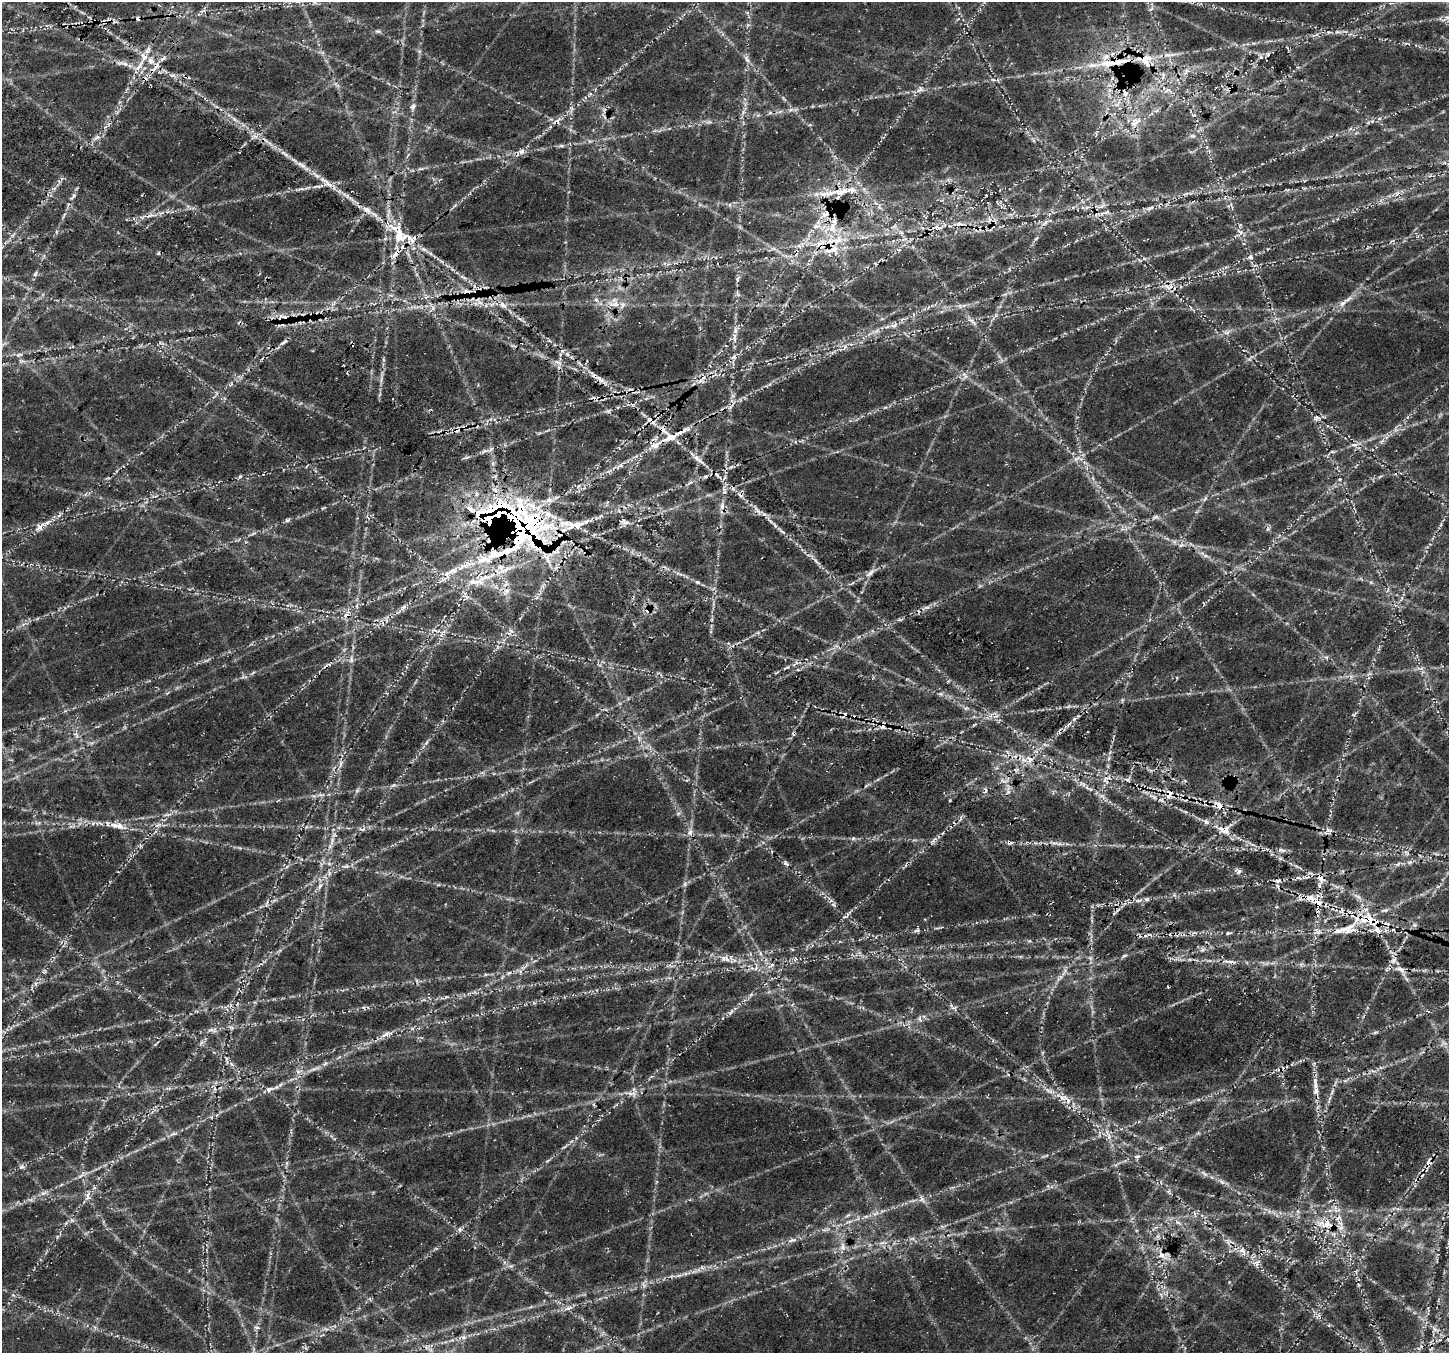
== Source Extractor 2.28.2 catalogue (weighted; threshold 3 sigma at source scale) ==
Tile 11 of 4 x 4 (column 3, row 3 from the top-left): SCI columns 3124-4570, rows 1820-3170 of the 6236 x 6279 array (HDU 1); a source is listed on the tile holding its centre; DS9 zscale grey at full resolution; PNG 1451 x 1355 px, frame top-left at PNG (2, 2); no overlay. Shown black and unused: <1% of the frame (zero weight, under 3 of 4 exposures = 14% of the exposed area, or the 3 px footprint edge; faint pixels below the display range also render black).
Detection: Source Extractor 2.28.2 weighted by HDU 2 'WHT'; one run over the whole footprint, this tile lists its part. Background 0.0718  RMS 0.008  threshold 0.0359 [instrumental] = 3 sigma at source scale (4.5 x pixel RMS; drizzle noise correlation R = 1.50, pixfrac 1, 0.0396/0.0396 arcsec/px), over >= 5 px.
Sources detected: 266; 25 cosmic-ray / hot-pixel residue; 1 long thin detection or spike segment (spike, bleed or trail) — not listed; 34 inside a brighter listed object's ellipse — not listed separately; the other 206 listed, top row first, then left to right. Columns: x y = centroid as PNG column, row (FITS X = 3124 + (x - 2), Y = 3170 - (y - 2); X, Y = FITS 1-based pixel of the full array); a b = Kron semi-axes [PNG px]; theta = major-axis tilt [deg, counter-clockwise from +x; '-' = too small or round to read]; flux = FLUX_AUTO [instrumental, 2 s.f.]
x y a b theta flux
1151 9 7 4 44 1.7
138 19 5 4 - 3.2
115 22 8 4 -8 2.1
378 31 8 4 -8 1.7
1113 53 6 4 20 2
1268 54 6 4 -89 1.1
144 57 13 8 -58 7.8
1261 57 6 4 -71 1.3
747 59 12 5 -61 3.2
1113 62 50 8 9 28
125 64 7 4 -19 2.3
1185 73 8 5 44 2.5
172 75 7 4 18 1.6
993 80 6 4 16 1.3
920 90 13 7 34 4.1
1168 90 12 4 0 3
1125 93 11 7 -67 5.3
413 107 8 6 48 2.7
604 110 10 4 77 2.1
1156 111 8 3 19 1.5
1193 115 7 2 6 0.84
558 121 11 5 83 2.2
709 122 9 3 4 1.9
1135 122 22 10 43 11
1193 136 7 5 17 1.9
97 137 11 4 39 3
561 146 7 4 -1 1.4
522 151 9 7 42 3.3
302 165 17 3 -25 3.9
329 184 13 5 -39 5.1
1286 190 9 4 -2 1.2
841 192 23 11 14 17
816 194 7 5 -45 2.2
1186 194 7 4 18 1.6
1150 208 13 4 20 3.1
367 209 9 6 -27 3.3
1107 212 10 5 21 3
989 219 12 3 81 2.5
1045 223 9 4 36 2.6
959 224 12 7 -5 4.5
816 226 12 8 8 6
832 227 20 11 -82 19
937 227 21 6 0 7.1
399 232 34 12 -49 24
1240 232 12 7 -51 4.2
1036 238 8 3 45 1.3
833 249 30 16 18 27
396 253 14 6 46 5.6
1250 257 8 7 - 2.8
875 264 4 2 - 0.83
35 274 9 4 55 1.8
1168 287 17 6 -16 5.9
467 293 17 15 37 17
737 293 8 3 -71 1.4
596 300 6 6 - 2.4
1342 303 12 6 35 4.5
614 304 20 8 -2 9.4
503 305 11 5 -45 4.1
285 318 12 9 -51 8
972 321 16 5 -38 3.5
894 325 10 5 46 2.8
735 330 10 5 -89 3
1226 333 7 4 -1 2
283 343 12 4 33 2.5
845 347 8 3 71 1.6
734 357 8 6 0 2.3
21 361 9 4 -14 1.7
598 378 9 5 -30 3.7
700 381 9 4 55 2.9
231 384 6 4 56 1.2
1316 418 11 9 -16 3.6
679 433 26 5 25 8
656 445 22 7 32 9.8
1354 445 11 6 -4 3.3
1332 452 6 3 -7 1.1
696 458 11 6 -52 4.1
1077 458 13 6 32 4.2
619 466 15 5 27 4.6
240 477 8 4 51 1.5
1340 479 4 3 - 0.88
1205 499 8 3 45 1.4
722 506 12 6 86 3.9
764 514 5 3 - 1.3
1155 517 11 5 7 2.5
287 520 6 5 - 1.7
624 522 11 7 -26 3.1
40 526 13 9 42 5
526 528 72 53 -20 250
253 533 10 3 21 1.5
1181 545 8 6 20 2.3
1206 556 7 4 -18 1.8
453 571 20 9 19 12
870 573 11 5 45 3.1
484 578 20 10 23 15
698 582 6 4 -43 1.3
506 591 10 7 31 4.5
467 597 6 6 - 2.1
1402 598 7 4 70 1.4
357 606 6 4 -72 1.1
403 608 11 6 43 3
648 610 7 5 50 5.7
351 659 10 4 -85 2.4
798 670 4 3 - 0.85
1422 672 6 4 72 1.5
941 694 6 5 - 1.6
1074 719 5 4 - 1.5
76 735 10 4 -58 2.4
426 742 7 4 46 1.7
1030 759 10 8 -48 5.7
341 764 11 5 68 3.3
1083 784 12 6 -45 3.9
393 785 9 4 23 1.9
357 791 7 4 19 1.4
1008 791 9 6 -89 2.9
1169 794 15 10 86 8.2
320 795 7 4 -18 1.6
1102 796 7 4 -17 2
1219 805 17 8 -39 7.8
1206 822 7 4 -45 2.1
93 823 7 4 20 1.7
157 825 8 5 30 2.6
120 826 19 8 -20 7.9
362 829 10 4 0 2.3
1226 830 15 8 68 6.4
1328 830 8 4 -19 2
690 832 10 6 80 3.2
853 838 6 5 - 1.4
332 840 9 5 67 3
141 846 6 4 -70 1.1
1282 850 12 4 -13 2.3
1410 862 6 5 - 1.5
786 864 7 5 -27 1.8
1398 864 7 4 53 1.4
346 866 10 5 -2 2.4
1238 871 8 7 - 3
1298 878 8 4 -8 2.3
1320 878 13 6 -64 4.7
1277 881 15 4 8 2.8
685 884 6 6 - 1.7
320 886 8 5 62 2.5
1358 896 11 5 -31 3
1147 899 5 5 - 1.5
1139 900 8 3 19 1.8
1318 903 14 11 -49 9.7
833 904 7 7 - 1.9
1276 907 5 4 - 0.82
1368 919 27 14 0 26
1415 925 6 6 - 1.6
917 930 8 5 50 1.6
1341 930 27 7 14 11
1228 933 8 5 15 1.6
760 953 7 4 -72 1.6
1124 956 6 4 19 1.2
1090 958 7 5 -46 1.6
727 959 10 6 -42 3.8
772 965 6 6 - 2
756 968 7 4 71 1.7
1400 969 11 6 -33 4.3
520 972 7 4 72 1.7
953 1007 13 5 -34 2.6
731 1012 12 3 45 2.4
920 1019 9 5 -76 2.1
412 1029 6 4 1 1.4
211 1030 9 4 8 2.3
386 1034 21 5 21 5.6
314 1069 14 5 21 3.8
1315 1080 11 5 90 3.9
269 1089 12 7 14 3.9
1050 1091 17 4 -18 4.5
1316 1091 10 7 75 4.6
632 1094 14 6 -11 4
1067 1099 21 7 -49 8.3
173 1134 7 4 19 1.7
1109 1136 12 4 -79 3.5
1137 1156 9 4 1 1.6
548 1160 6 4 21 1
1428 1164 11 7 69 4.3
22 1167 8 6 2 2
1205 1174 7 5 -33 1.9
1222 1182 7 5 -44 1.7
1169 1192 8 4 -53 1.4
43 1193 9 6 26 3
87 1197 12 8 84 4.3
922 1199 12 7 -61 3.4
875 1213 10 6 30 3.5
1194 1213 6 4 -71 1.4
848 1215 7 4 19 1.3
72 1220 7 4 16 1.6
849 1222 11 3 15 2.3
1177 1222 9 4 -35 2.5
1325 1224 31 12 -7 19
459 1230 8 4 -90 1.4
57 1237 6 4 72 1.1
792 1240 16 5 15 4
883 1243 10 3 21 1.8
843 1247 11 7 -80 4.3
436 1248 5 3 - 0.86
1243 1251 14 7 -64 4.7
1162 1256 17 8 -32 8.4
1257 1264 10 3 -74 2.2
510 1266 7 6 - 1.9
679 1275 7 4 19 1.7
568 1308 13 4 18 3.2
257 1327 7 4 18 1.4
1435 1329 8 6 -45 2.6
463 1337 6 5 - 1.7
Overlapping masked pixels (flux is a lower limit): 30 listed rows (the first 20) at x y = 138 19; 1113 62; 1125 93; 841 192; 1107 212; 399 232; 833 249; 396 253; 467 293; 503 305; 285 318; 598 378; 700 381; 679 433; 656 445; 526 528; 453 571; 506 591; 648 610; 1169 794
Unlisted compact peaks at least as high as the median listed source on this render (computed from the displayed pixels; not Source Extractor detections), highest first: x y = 567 354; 162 59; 737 279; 232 1064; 783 532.